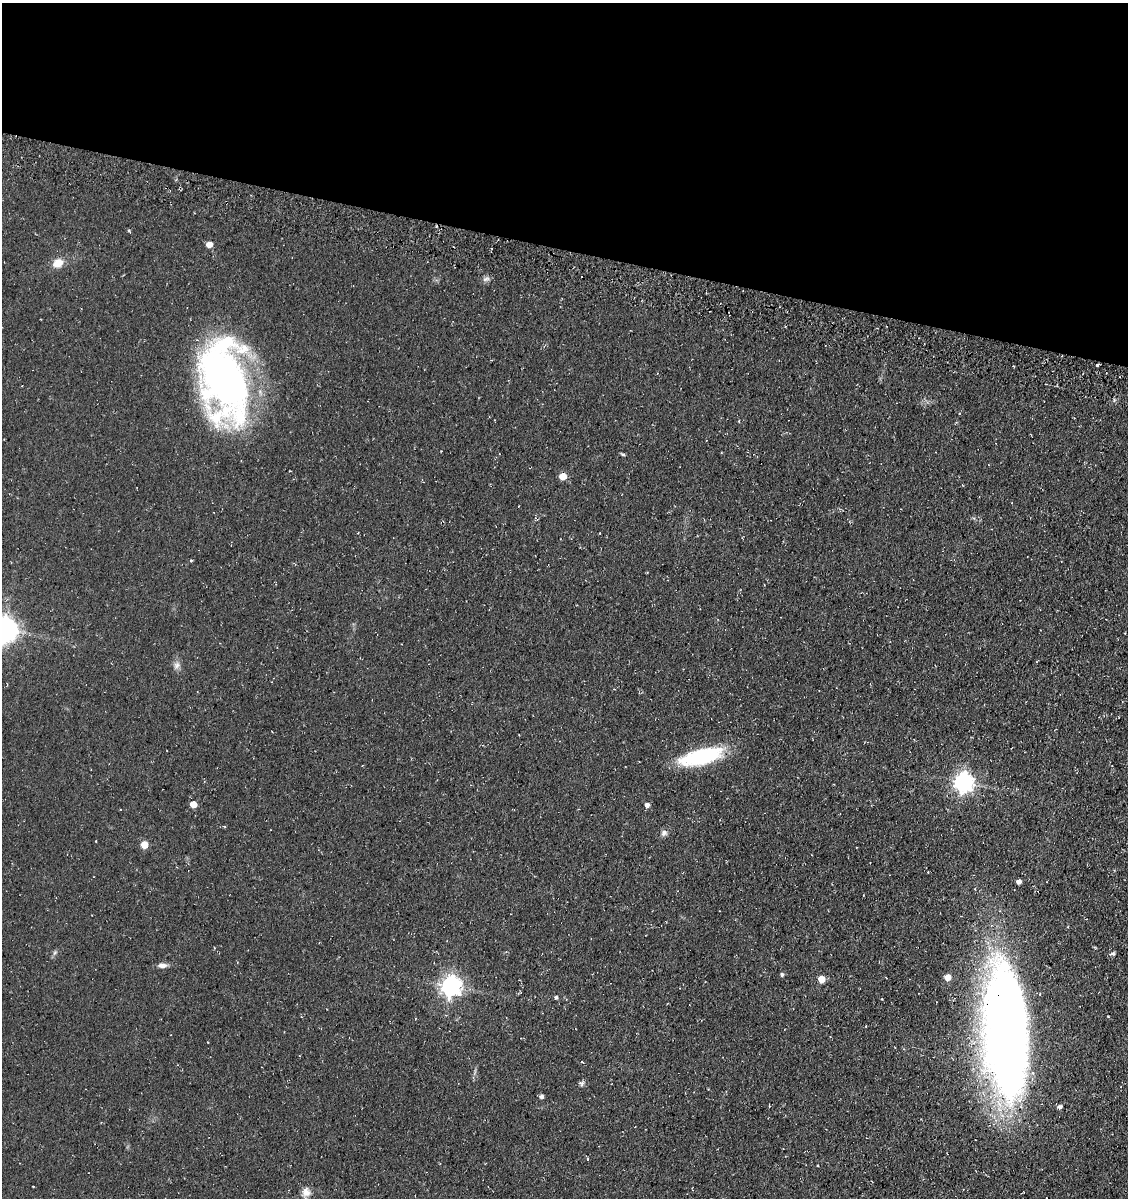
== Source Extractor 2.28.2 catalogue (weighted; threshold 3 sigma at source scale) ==
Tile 2 of 4 x 4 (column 2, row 1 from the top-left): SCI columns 1476-2601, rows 3738-4933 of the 5093 x 5080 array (HDU 1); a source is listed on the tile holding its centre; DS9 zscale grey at full resolution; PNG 1130 x 1200 px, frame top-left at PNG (2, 3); no overlay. Shown black and unused: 21% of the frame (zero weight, under 3 of 4 exposures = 11% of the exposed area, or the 3 px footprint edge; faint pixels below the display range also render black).
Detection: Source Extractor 2.28.2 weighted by HDU 2 'WHT'; one run over the whole footprint, this tile lists its part. Background 0.068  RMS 0.009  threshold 0.0407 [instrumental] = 3 sigma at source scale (4.5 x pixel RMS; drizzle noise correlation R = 1.50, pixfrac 1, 0.05/0.05 arcsec/px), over >= 5 px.
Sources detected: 40; all 40 listed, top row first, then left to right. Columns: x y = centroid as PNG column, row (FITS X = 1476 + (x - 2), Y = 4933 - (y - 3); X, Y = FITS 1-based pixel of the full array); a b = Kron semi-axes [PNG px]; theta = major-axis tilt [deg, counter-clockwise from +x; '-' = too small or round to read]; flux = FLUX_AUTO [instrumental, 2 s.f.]
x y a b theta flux
129 231 5 3 - 0.87
209 244 5 5 - 7.7
58 263 11 9 31 11
486 279 11 5 18 2.7
1097 365 3 3 - 2.5
224 381 89 47 -80 370
623 454 6 4 -2 1.2
563 476 5 5 - 15
536 519 7 4 -39 1.2
191 560 4 3 - 0.92
5 630 8 8 - 850
177 665 11 8 59 4
701 757 45 15 14 72
963 783 7 7 - 440
193 804 5 5 - 13
647 805 5 5 - 3.7
664 833 9 7 54 3.1
96 841 3 2 - 0.59
144 845 5 5 - 16
870 863 3 2 - 0.53
1019 882 5 4 - 3.4
55 953 7 4 45 1.7
1113 954 6 5 - 1.9
162 965 12 6 0 4.2
782 975 5 4 - 1.9
947 977 5 5 - 8.2
821 979 5 5 - 14
451 986 7 7 - 490
556 997 5 4 - 1.1
882 999 4 3 - 0.58
1108 1016 3 2 - 0.65
866 1026 3 2 - 0.61
1006 1030 120 37 -86 900
582 1083 7 6 - 2
542 1096 5 4 - 2.7
1060 1107 5 4 - 2.9
588 1159 4 3 - 0.81
818 1165 3 2 - 0.79
33 1186 2 2 - 0.71
306 1192 13 11 88 7.1
Overlapping masked pixels (flux is a lower limit): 1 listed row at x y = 1006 1030
Isophote crosses this tile's border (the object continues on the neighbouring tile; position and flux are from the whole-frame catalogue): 2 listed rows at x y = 5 630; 1006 1030